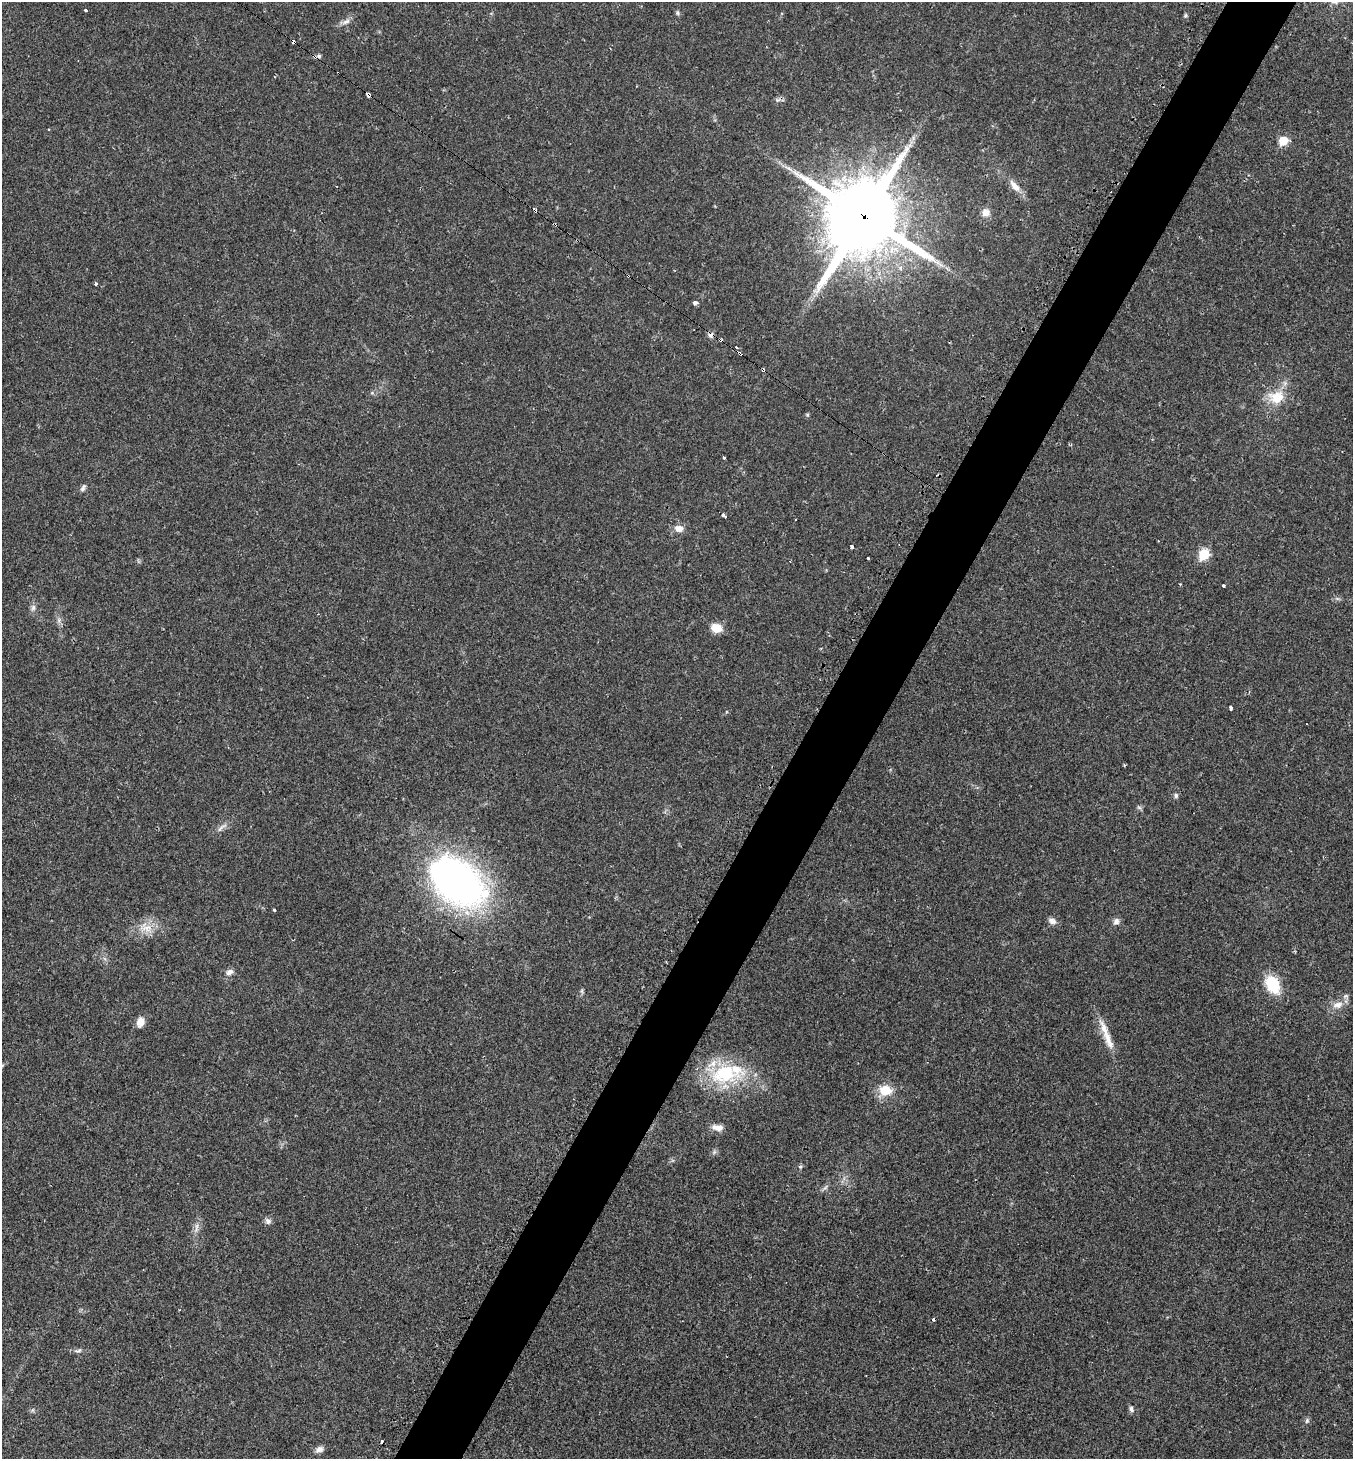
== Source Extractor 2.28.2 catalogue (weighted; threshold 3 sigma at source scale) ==
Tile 10 of 4 x 4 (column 2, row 3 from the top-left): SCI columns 1658-3008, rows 1478-2934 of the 5936 x 5931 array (HDU 1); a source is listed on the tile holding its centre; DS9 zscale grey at full resolution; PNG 1355 x 1461 px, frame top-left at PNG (2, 2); no overlay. Shown black and unused: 5% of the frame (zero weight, under 2 of 3 exposures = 2% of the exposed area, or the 3 px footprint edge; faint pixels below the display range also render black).
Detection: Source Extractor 2.28.2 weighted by HDU 2 'WHT'; one run over the whole footprint, this tile lists its part. Background 0.0302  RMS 0.0045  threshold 0.0204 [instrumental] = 3 sigma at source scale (4.5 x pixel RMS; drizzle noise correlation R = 1.50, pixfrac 1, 0.05/0.05 arcsec/px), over >= 5 px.
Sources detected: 75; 9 cosmic-ray / hot-pixel residue — not listed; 4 inside a brighter listed object's ellipse — not listed separately; the other 62 listed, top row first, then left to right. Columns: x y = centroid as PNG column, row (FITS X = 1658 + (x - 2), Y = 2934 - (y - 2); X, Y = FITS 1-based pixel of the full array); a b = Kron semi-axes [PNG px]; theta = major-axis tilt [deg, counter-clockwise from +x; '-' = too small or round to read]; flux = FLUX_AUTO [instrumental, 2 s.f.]
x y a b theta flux
85 10 3 3 - 2.9
677 13 7 6 - 0.85
1185 15 7 4 71 0.71
346 22 13 6 26 2.2
293 42 4 3 - 4.5
368 94 4 4 - 7.3
778 100 9 5 20 1.3
1283 140 6 5 - 14
1015 186 21 9 -48 4.5
986 212 10 9 - 3.4
864 217 28 25 60 3900
96 284 3 3 - 1.7
695 303 4 4 - 2.2
711 335 8 7 - 1.5
736 347 3 3 - 1.6
740 354 4 3 - 1.2
763 370 4 3 - 2
1276 397 21 16 4 11
807 415 5 5 - 0.59
1342 451 3 2 - 0.26
724 457 3 3 - 1.5
936 475 3 3 - 0.55
83 488 9 5 63 1.3
723 515 4 3 - 3.3
679 528 11 8 -5 3.4
1158 541 3 2 - 0.31
852 546 4 3 - 2.5
1204 554 7 6 - 24
868 558 3 3 - 1.6
1180 584 3 3 - 0.44
1223 586 3 3 - 6.2
1337 598 7 4 -19 0.8
33 608 8 6 88 1.5
716 628 12 9 -20 5.7
1231 708 4 3 - 2.2
1176 796 7 6 - 1
1139 807 7 5 -29 0.85
221 827 19 5 41 2.3
454 880 71 46 -40 160
274 910 3 3 - 0.77
1052 921 11 7 -24 2.1
1116 921 9 7 69 1.9
147 928 23 11 -4 7.2
229 972 10 7 30 2
1273 985 16 11 -63 19
582 991 7 4 -90 0.77
1338 1005 16 10 13 4
140 1022 10 7 68 4.2
1108 1040 31 10 -66 6.9
724 1074 43 28 4 32
885 1090 10 8 4 11
717 1127 15 8 -12 3.2
800 1167 6 5 - 0.72
825 1188 9 4 48 1.1
268 1221 9 7 -40 1.6
196 1228 17 5 81 2.6
78 1351 10 6 19 1.3
1131 1409 9 6 -61 1.3
33 1410 6 4 71 0.67
1307 1420 8 5 75 1
382 1441 3 2 - 0.63
319 1449 11 7 19 2.2
Overlapping masked pixels (flux is a lower limit): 5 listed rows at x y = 293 42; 368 94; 864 217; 740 354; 763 370